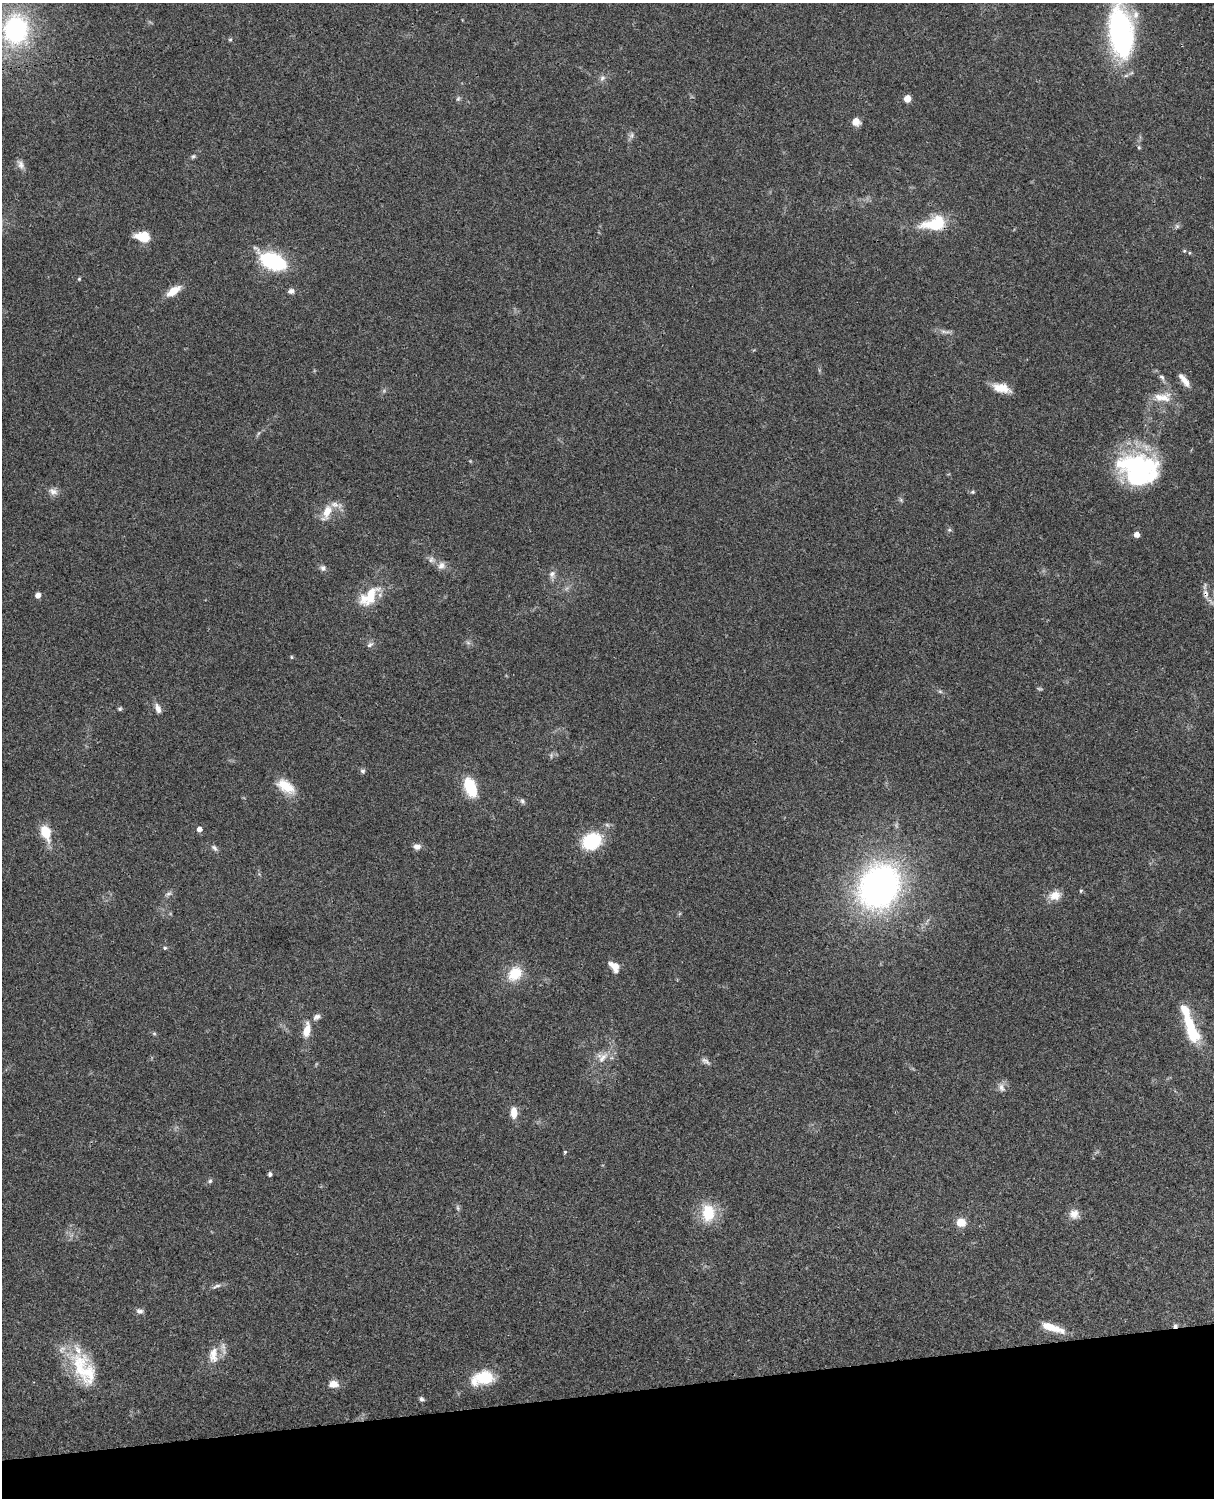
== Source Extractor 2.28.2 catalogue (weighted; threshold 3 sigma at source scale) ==
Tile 10 of 4 x 3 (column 2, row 3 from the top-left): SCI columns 1334-2545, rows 276-1771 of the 5089 x 4926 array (HDU 1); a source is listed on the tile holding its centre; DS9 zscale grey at full resolution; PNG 1216 x 1500 px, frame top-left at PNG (2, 3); no overlay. Shown black and unused: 7% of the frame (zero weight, under 3 of 4 exposures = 6% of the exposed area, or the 3 px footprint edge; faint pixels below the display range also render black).
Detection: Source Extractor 2.28.2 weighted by HDU 2 'WHT'; one run over the whole footprint, this tile lists its part. Background 0.0794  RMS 0.0059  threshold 0.0266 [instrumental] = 3 sigma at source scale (4.5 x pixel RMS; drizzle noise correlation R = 1.50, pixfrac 1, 0.05/0.05 arcsec/px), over >= 5 px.
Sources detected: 97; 3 too faint to see at this stretch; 2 inside a brighter object's white glare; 1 cosmic-ray / hot-pixel residue — not listed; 7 inside a brighter listed object's ellipse — not listed separately; the other 84 listed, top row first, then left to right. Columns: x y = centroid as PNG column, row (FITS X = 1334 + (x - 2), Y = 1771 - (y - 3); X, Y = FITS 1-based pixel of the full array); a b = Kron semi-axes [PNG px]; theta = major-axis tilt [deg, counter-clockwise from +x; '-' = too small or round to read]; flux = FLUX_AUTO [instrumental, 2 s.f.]
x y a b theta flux
16 30 27 22 88 90
1121 33 51 22 -83 140
230 39 5 4 - 0.84
602 78 10 7 62 2.2
458 99 8 5 63 1.1
907 99 5 5 - 10
856 122 8 7 - 5.8
631 135 9 6 74 2
1139 147 6 4 -69 0.86
193 156 7 5 38 1.1
21 164 14 7 -66 2.9
935 223 28 15 14 25
1177 226 6 6 - 1.3
143 236 15 10 -6 12
1184 251 5 4 - 0.73
273 261 24 12 -25 63
79 279 5 5 - 0.74
173 291 15 7 35 10
291 291 8 6 0 2.2
945 331 17 5 -4 2.7
1162 377 10 6 -54 1.9
1184 380 19 6 -52 5.2
1001 388 21 10 -14 9.2
1162 397 27 12 -1 9.8
259 433 6 4 70 0.91
1136 467 54 29 -14 81
53 491 12 9 -16 3.6
972 492 6 5 - 0.9
901 500 7 4 -46 0.95
327 512 21 10 66 8.7
949 530 6 5 - 1.1
1137 535 5 4 - 4.5
431 559 11 9 -33 2.9
441 566 12 10 28 3.6
323 568 9 8 - 2.1
552 574 10 8 78 2.9
1206 594 16 8 -79 4.3
38 595 5 4 - 4.3
369 597 33 16 45 19
370 644 10 6 33 1.8
291 657 5 4 - 0.84
940 691 6 5 - 0.95
158 708 12 6 -68 3.5
120 709 6 5 - 0.95
551 755 8 5 84 1.3
363 771 7 6 - 1.4
286 786 25 13 -34 13
470 787 18 10 -72 24
522 801 8 5 -74 1.3
199 829 5 4 - 3.8
46 832 16 9 -71 15
592 841 24 19 29 28
417 846 9 7 -6 2.9
214 848 11 5 -45 1.8
879 886 37 30 57 240
1081 891 5 4 - 0.74
168 894 11 5 25 1.7
1055 895 17 12 14 6.6
165 948 6 4 22 0.87
614 967 14 8 -50 6.1
515 974 17 13 45 16
317 1017 11 7 25 2.5
1190 1025 52 11 -72 28
307 1030 18 8 79 8.5
154 1033 6 4 -1 0.83
603 1058 19 11 48 7.5
706 1061 15 6 -35 2.4
1002 1087 14 8 -69 3.1
514 1113 12 7 -89 6.4
565 1152 4 3 - 1
270 1174 5 4 - 1.3
210 1181 7 6 - 1.2
458 1208 11 4 -85 1.2
708 1213 17 12 -85 23
1074 1214 13 13 - 5.1
961 1222 10 8 -10 8.1
216 1286 15 5 20 2.3
140 1311 10 7 -5 2
1052 1328 27 7 -19 11
213 1355 24 12 88 9
79 1367 58 19 -71 30
484 1377 23 16 3 20
333 1384 11 8 -3 5.6
422 1399 6 5 - 1.4
Overlapping masked pixels (flux is a lower limit): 3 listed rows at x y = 935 223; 1206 594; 879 886
Isophote crosses this tile's border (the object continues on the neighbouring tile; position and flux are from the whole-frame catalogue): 3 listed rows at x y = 1121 33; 1206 594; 1190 1025